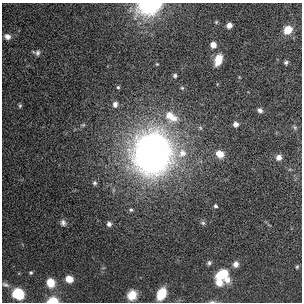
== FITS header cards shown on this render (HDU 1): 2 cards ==
NAXIS1  =                  300 / length of data axis 1
NAXIS2  =                  300 / length of data axis 2

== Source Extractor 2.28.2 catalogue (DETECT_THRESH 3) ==
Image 300 x 300 px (HDU 1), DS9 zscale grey, 1 PNG px = 1 image px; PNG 304 x 304 px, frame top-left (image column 1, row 300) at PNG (2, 3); no overlay
Background 88.9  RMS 0.45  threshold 1.36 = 3 sigma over >= 5 px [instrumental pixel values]
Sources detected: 45; all 45 listed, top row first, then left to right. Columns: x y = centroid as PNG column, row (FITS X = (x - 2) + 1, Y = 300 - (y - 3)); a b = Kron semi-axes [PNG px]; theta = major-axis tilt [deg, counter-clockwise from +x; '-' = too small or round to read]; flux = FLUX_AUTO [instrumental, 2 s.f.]
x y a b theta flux
149 5 14 9 11 5200
216 22 4 3 - 29
229 25 5 4 - 210
288 30 8 7 - 500
7 36 8 7 - 140
213 45 5 5 - 230
38 53 7 7 - 88
218 60 10 6 71 420
286 62 5 4 - 56
157 64 4 4 - 26
175 76 4 4 - 52
118 87 4 4 - 39
182 88 5 4 - 38
115 104 8 7 - 120
20 106 6 4 68 47
260 110 7 5 -31 87
171 116 21 13 -36 660
236 124 5 5 - 160
83 125 6 4 42 42
295 127 7 5 -68 56
200 128 6 5 - 49
152 151 12 11 - 160000
220 154 8 6 -35 400
279 157 7 7 - 150
95 183 6 5 - 60
216 206 4 4 - 57
131 210 5 5 - 51
63 223 8 6 -65 98
203 223 7 5 -15 55
109 224 5 5 - 95
209 263 6 5 - 65
236 264 7 6 - 150
297 267 6 4 68 41
31 273 4 4 - 40
222 274 13 8 29 790
69 279 7 7 - 350
227 280 8 8 - 240
219 282 8 7 - 320
50 283 10 8 -74 440
5 285 10 5 -21 83
18 294 9 7 -25 1300
161 294 9 6 65 1100
132 295 10 9 - 480
53 300 11 6 2 470
212 302 8 4 0 52
At the frame edge (FLAGS 8, measured only in part): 3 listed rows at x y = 149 5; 53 300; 212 302